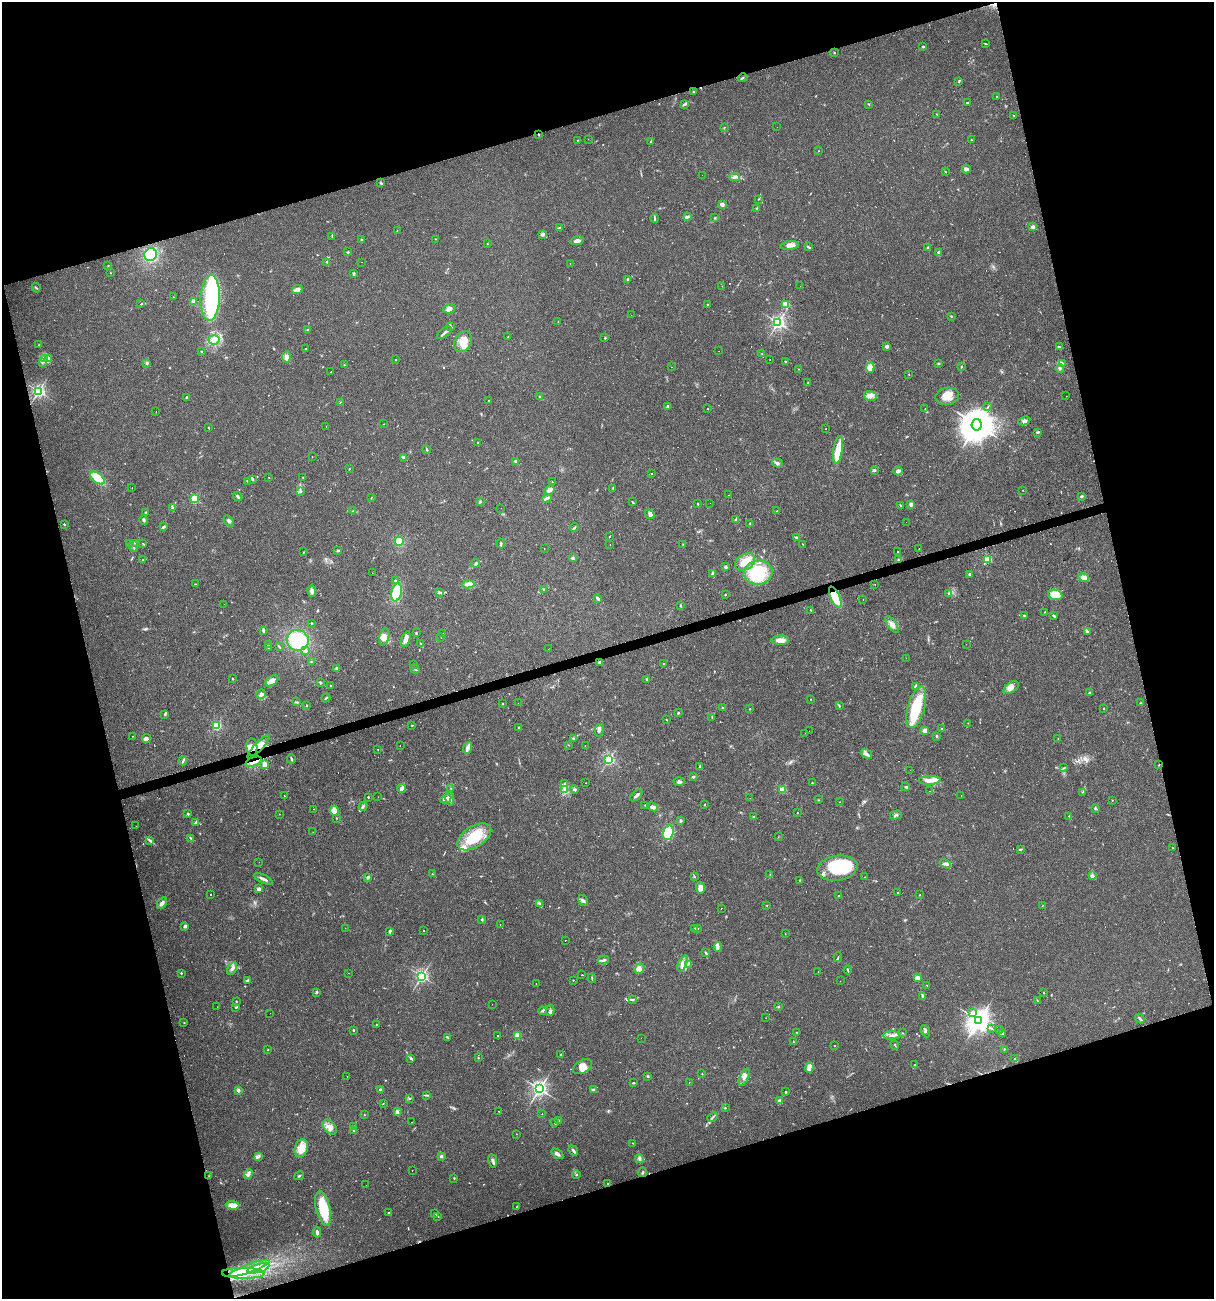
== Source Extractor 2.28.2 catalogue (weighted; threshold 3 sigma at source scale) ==
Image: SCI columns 46-4893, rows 1-5186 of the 4989 x 5186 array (HDU 1 of 3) = the unmasked area's bounding box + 8 px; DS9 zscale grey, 4 x 4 block average (1 PNG px = mean of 4 x 4 image px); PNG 1216 x 1301 px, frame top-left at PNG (2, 2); each listed source drawn as its Kron ellipse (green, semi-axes under 4 px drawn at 4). Shown black and unused: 34% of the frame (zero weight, under 3 of 4 exposures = <1% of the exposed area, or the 3 px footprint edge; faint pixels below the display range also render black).
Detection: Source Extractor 2.28.2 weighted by HDU 2 'WHT'. Background 0.0332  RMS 0.0037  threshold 0.0168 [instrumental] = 3 sigma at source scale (4.5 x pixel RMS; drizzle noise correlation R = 1.50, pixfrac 1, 0.0396/0.0396 arcsec/px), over >= 5 px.
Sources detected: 847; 6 too faint to see at this stretch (4 x 4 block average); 8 inside a brighter object's white glare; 118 cosmic-ray / hot-pixel residue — neither listed nor drawn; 16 coinciding with a brighter row at this scale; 44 inside a brighter listed object's ellipse — not listed separately; of the other 655, all 500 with FLUX_AUTO >= 0.743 (the completeness limit of this list) listed and drawn (155 fainter detections not listed), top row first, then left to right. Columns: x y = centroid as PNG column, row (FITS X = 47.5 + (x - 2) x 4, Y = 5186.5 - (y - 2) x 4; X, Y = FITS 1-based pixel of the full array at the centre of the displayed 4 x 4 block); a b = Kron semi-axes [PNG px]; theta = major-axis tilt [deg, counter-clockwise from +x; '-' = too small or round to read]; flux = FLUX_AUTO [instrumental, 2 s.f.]
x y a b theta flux
986 44 3 2 - 1.6
923 46 2 2 - 7.3
835 53 2 2 - 1.1
742 78 4 2 - 2.6
959 81 4 2 - 2.4
693 92 2 2 - 9.2
997 96 2 2 - 1.4
968 102 4 2 - 1.6
684 104 4 2 - 3.3
868 104 2 2 - 0.87
937 114 2 2 - 3.3
1013 116 3 2 - 1.1
724 127 2 2 - 0.83
777 127 2 2 - 1
538 134 2 2 - 1.2
588 139 2 2 - 0.77
577 140 2 2 - 1
971 140 2 2 - 0.88
651 142 2 2 - 1.6
819 151 2 2 - 0.98
966 169 4 2 - 9.9
945 172 2 2 - 0.95
702 175 2 2 - 6
735 177 5 3 - 6
381 183 3 2 - 3.3
758 199 2 2 - 1.4
722 204 2 2 - 37
757 208 2 2 - 2.5
687 216 2 2 - 1.4
654 218 4 2 - 2.4
714 218 3 2 - 1.8
560 227 3 2 - 2.1
1033 227 2 2 - 33
397 230 2 2 - 0.75
542 234 3 2 - 1.7
332 236 2 2 - 0.86
361 239 3 2 - 1.3
435 239 2 2 - 0.79
577 241 7 3 13 8.2
487 244 2 2 - 1
790 245 9 4 6 11
808 247 4 2 - 2.7
928 248 2 2 - 1.6
348 252 3 2 - 2.2
939 252 2 2 - 5.4
151 255 6 6 - 100
327 262 2 2 - 1.2
362 262 2 2 - 6.6
570 264 2 2 - 1.5
108 266 2 2 - 0.82
110 273 2 2 - 1
354 274 4 2 - 2.9
627 279 2 2 - 2.6
722 286 2 2 - 2.9
800 286 2 2 - 1
36 288 5 2 - 2
297 290 5 3 - 12
173 297 2 2 - 1.1
210 298 23 9 88 200
193 301 3 2 - 11
141 304 2 2 - 1.2
786 304 2 2 - 110
708 305 2 2 - 1.6
449 309 6 4 14 11
631 315 2 2 - 3.2
951 316 2 2 - 4.6
558 322 2 2 - 1.6
778 323 2 2 - 650
450 326 3 2 - 2.1
307 330 2 2 - 4.6
444 333 8 2 38 5.4
508 337 2 2 - 1.2
605 338 3 2 - 2.2
214 340 5 4 - 11
463 342 11 8 60 27
39 345 2 2 - 0.95
887 346 3 2 - 5.8
1060 347 2 2 - 1.5
306 349 2 2 - 4.4
719 351 2 2 - 0.75
201 352 2 2 - 2.6
762 354 2 2 - 1
286 357 6 4 81 9.2
44 359 4 2 - 4.1
49 359 3 2 - 3.5
770 359 2 2 - 1.1
396 360 2 2 - 2
785 361 3 2 - 1.5
42 362 2 2 - 2.4
147 363 3 2 - 2
939 363 2 2 - 2.6
1062 364 4 2 - 3.2
345 365 3 2 - 1.2
961 366 3 2 - 1.7
671 367 2 2 - 1.5
870 367 5 3 - 31
1060 368 4 3 - 3.8
798 369 2 2 - 0.87
331 372 2 2 - 5.5
909 374 2 2 - 0.87
807 383 2 2 - 0.92
38 391 2 2 - 600
870 396 6 5 - 11
947 396 12 8 10 25
1066 396 2 2 - 2.3
187 397 3 2 - 3.5
540 397 2 2 - 3.6
489 400 2 2 - 0.88
340 402 2 2 - 0.93
668 406 2 2 - 7.7
988 407 2 2 - 0.78
708 409 2 2 - 2.4
925 409 2 2 - 1.9
156 412 2 2 - 1.8
1024 421 6 3 26 6.4
384 424 2 2 - 0.84
977 425 5 5 - 6400
326 426 2 2 - 2.5
208 427 2 2 - 1.5
826 428 2 2 - 1.5
1037 432 3 2 - 2.2
477 443 2 2 - 1.1
427 450 4 2 - 2.4
838 450 14 4 82 42
312 457 2 2 - 20
404 458 4 2 - 6.5
516 461 3 3 - 2.8
777 463 5 3 - 4.6
349 469 2 2 - 1.2
874 470 2 2 - 8.7
898 471 5 3 - 8.8
651 473 2 2 - 0.82
303 477 2 2 - 1
97 478 8 5 -38 46
269 478 2 2 - 0.8
252 479 3 2 - 5.8
247 481 2 2 - 1.2
552 482 2 2 - 1.3
132 488 2 2 - 1.3
613 488 3 2 - 1.4
549 490 5 3 - 12
1023 490 2 2 - 1.1
300 492 4 2 - 2.8
729 495 2 2 - 1.1
1081 496 3 2 - 3.7
238 497 5 3 - 4
371 498 2 2 - 0.94
547 498 5 3 - 4.4
194 499 2 2 - 170
480 502 2 2 - 0.97
632 502 3 2 - 1.8
710 503 2 2 - 1.1
698 504 2 2 - 1.9
911 505 3 3 - 7
900 506 2 2 - 1.4
172 507 3 2 - 2.1
501 508 2 2 - 1.7
353 511 2 2 - 1
777 511 3 2 - 1.9
146 512 2 2 - 1.5
650 514 5 4 - 6.8
144 520 4 3 - 3.6
736 520 2 2 - 13
229 521 6 2 -56 4.7
906 522 2 2 - 1.2
750 523 2 2 - 1.1
64 524 2 2 - 4.9
163 527 4 2 - 3.5
574 528 4 2 - 3.5
609 536 3 2 - 0.92
796 537 3 2 - 2
399 541 4 4 - 37
129 543 2 2 - 0.99
143 543 2 2 - 1.2
501 543 5 2 - 2.9
136 544 3 2 - 1.9
802 544 2 2 - 0.98
610 545 2 2 - 0.79
683 545 3 2 - 1.2
133 546 5 2 - 3.9
544 548 2 2 - 17
919 549 2 2 - 0.77
338 551 3 2 - 3.1
304 552 2 2 - 1
897 552 2 2 - 12
573 558 4 2 - 2.8
988 559 2 2 - 140
142 560 2 2 - 0.84
898 560 3 2 - 1.8
745 562 11 7 31 28
475 563 4 2 - 3
725 567 4 3 - 2.9
372 573 2 2 - 2.8
712 573 3 2 - 5.7
758 573 14 12 10 100
970 574 2 2 - 9.3
1084 577 5 3 - 18
396 581 2 2 - 7.1
195 584 2 2 - 0.88
468 584 6 4 8 11
875 584 2 2 - 2
544 589 2 2 - 1.1
312 591 6 3 -76 7.3
397 592 9 5 78 78
440 592 4 2 - 3.8
948 594 2 2 - 1.7
725 595 2 2 - 4
1055 595 7 5 -12 16
835 597 11 4 -65 54
597 598 3 2 - 4.2
863 599 2 2 - 7.9
224 604 2 2 - 2.1
680 605 2 2 - 0.82
811 610 2 2 - 2.1
1044 612 2 2 - 1
1024 615 2 2 - 8.1
1054 616 3 2 - 4.4
311 623 2 2 - 0.86
892 625 9 3 -53 11
263 631 4 2 - 3.9
1087 632 3 3 - 3.1
416 633 4 2 - 2.9
443 633 2 2 - 9
384 637 9 5 78 16
441 638 2 2 - 2.2
406 639 8 3 73 18
298 640 11 10 - 110
780 640 9 4 2 16
421 643 2 2 - 1.1
268 644 3 2 - 1.7
966 644 2 2 - 1.8
279 647 3 2 - 1.6
268 648 2 2 - 1.6
548 649 2 2 - 1.7
305 650 2 2 - 12
906 658 2 2 - 6.1
311 662 2 2 - 1.5
599 662 2 2 - 10
663 664 2 2 - 2.6
414 665 2 2 - 0.96
336 668 3 2 - 4.4
415 669 5 2 - 3.1
232 679 2 2 - 4.9
647 679 3 2 - 2.7
272 681 7 4 36 15
320 683 3 2 - 1.8
331 685 2 2 - 0.8
916 686 3 2 - 2.3
1011 688 8 5 32 12
1090 693 4 2 - 4.1
261 694 5 4 - 7.2
326 698 4 2 - 2
810 699 2 2 - 0.75
297 702 3 2 - 2
518 703 2 2 - 0.75
1141 703 2 2 - 1.2
503 704 2 2 - 2.6
307 705 3 2 - 1.3
839 706 2 2 - 1.1
916 707 21 8 75 85
722 708 2 2 - 2
1104 708 2 2 - 2.9
750 709 2 2 - 2
678 713 2 2 - 2.1
165 715 2 2 - 1.1
712 717 2 2 - 1
667 720 3 2 - 1.2
968 723 2 2 - 1
217 725 2 2 - 240
412 725 3 2 - 1.4
519 728 2 2 - 2.1
942 729 2 2 - 2.3
599 730 6 3 78 4.9
809 731 2 2 - 3.7
925 731 2 2 - 44
805 733 2 2 - 0.86
132 736 2 2 - 0.98
937 736 2 2 - 3.1
146 738 5 3 - 4.7
1058 738 2 2 - 0.86
573 739 2 2 - 3.1
400 745 2 2 - 4
569 745 2 2 - 0.87
585 746 2 2 - 13
252 747 9 5 -85 14
258 747 15 4 47 24
468 748 6 2 69 16
378 749 2 2 - 0.87
867 754 6 3 -36 6.9
291 759 4 2 - 2.8
609 760 2 2 - 400
183 761 4 2 - 3
253 762 9 2 20 8.1
264 764 4 3 - 18
1159 765 2 2 - 2.3
699 767 3 2 - 2.7
1064 768 3 2 - 1.8
910 770 2 2 - 0.94
693 777 3 2 - 3
929 780 11 4 2 15
679 782 5 3 - 5.9
565 783 3 2 - 2.3
586 783 2 2 - 1.1
812 783 2 2 - 1.3
906 787 4 2 - 2.2
402 788 4 3 - 8.7
451 788 2 2 - 1
565 789 4 2 - 4
575 789 4 3 - 3.5
783 789 2 2 - 87
930 791 2 2 - 1
1082 792 2 2 - 0.77
636 795 7 2 43 6.3
284 796 2 2 - 0.92
961 796 2 2 - 3.6
368 797 2 2 - 4.9
378 797 2 2 - 0.85
750 798 2 2 - 1.2
446 799 6 3 26 6.2
450 799 7 3 -80 12
819 800 2 2 - 1.1
1113 800 2 2 - 0.99
840 802 2 2 - 1.1
645 805 2 2 - 0.91
704 805 2 2 - 1.5
363 806 5 2 - 3.9
653 807 6 4 -26 6
1095 808 2 2 - 13
314 809 2 2 - 4.7
334 811 5 4 - 34
797 813 2 2 - 2.3
188 814 2 2 - 7.3
279 814 2 2 - 6.4
896 815 6 2 15 3.6
1069 816 2 2 - 0.97
754 817 2 2 - 14
337 818 2 2 - 1.1
681 820 3 2 - 2.5
196 822 2 2 - 3.2
136 826 2 2 - 1.7
313 832 2 2 - 1.1
668 833 7 5 71 100
474 837 19 10 32 81
778 837 2 2 - 0.75
191 838 4 2 - 2.4
149 840 3 3 - 3.2
1173 848 2 2 - 0.94
1020 849 3 2 - 2.4
259 862 2 2 - 1
945 864 6 3 -31 5.3
837 868 20 12 9 160
432 874 2 2 - 0.81
770 875 2 2 - 1.2
1092 876 3 2 - 8
368 877 4 3 - 3.6
695 877 2 2 - 1
865 877 2 2 - 0.87
263 879 10 2 -25 7.5
799 881 3 2 - 1.7
700 888 5 4 - 15
259 889 2 2 - 28
897 892 2 2 - 1.5
210 895 2 2 - 4.1
920 895 2 2 - 0.81
838 896 2 2 - 3.2
583 900 6 2 -57 4
162 903 6 3 56 8.8
540 903 2 2 - 1.3
766 905 2 2 - 1.1
1042 906 3 2 - 0.82
721 908 2 2 - 6.2
482 919 3 2 - 2.2
500 924 2 2 - 1.4
185 926 4 3 - 4.3
345 928 2 2 - 1.6
697 928 3 2 - 1.1
695 929 3 2 - 1.8
424 930 2 2 - 7.5
389 932 3 2 - 2.8
785 934 2 2 - 0.77
565 940 2 2 - 2
718 947 5 3 - 5.5
706 953 4 2 - 2.9
838 957 5 2 - 1.6
603 960 5 2 - 4.8
682 963 9 4 64 11
688 964 2 2 - 2.3
232 968 6 3 61 8.3
639 969 5 4 - 7.9
848 970 4 2 - 2.3
818 971 2 2 - 1.7
181 973 2 2 - 4.2
348 973 2 2 - 5.2
582 975 2 2 - 1.4
422 976 2 2 - 540
592 978 5 2 - 1.9
917 978 2 2 - 50
573 980 2 2 - 2.3
247 981 4 2 - 4.1
840 981 2 2 - 6.5
536 983 2 2 - 8.6
927 985 2 2 - 1
316 992 3 2 - 4.1
1043 993 2 2 - 1.8
923 997 2 2 - 0.94
632 1000 4 2 - 2.3
1037 1000 4 2 - 1.4
236 1002 3 2 - 1.6
492 1004 2 2 - 1.2
217 1007 2 2 - 0.81
236 1007 3 2 - 2.2
778 1007 2 2 - 1.8
542 1011 4 2 - 2.9
550 1011 5 2 - 4.7
972 1012 3 2 - 3.4
270 1013 2 2 - 1.1
766 1018 2 2 - 1.5
1140 1018 5 2 - 3.9
979 1020 4 3 - 1900
184 1022 2 2 - 1.1
376 1025 2 2 - 0.99
992 1029 2 2 - 1.2
353 1030 2 2 - 5
1000 1030 2 2 - 1.1
925 1031 6 3 -66 4
797 1032 2 2 - 1.5
902 1033 2 2 - 0.8
1003 1033 2 2 - 1.8
498 1036 2 2 - 1.5
518 1036 2 2 - 73
892 1036 8 2 1 6.6
447 1037 2 2 - 1.7
641 1038 2 2 - 1.1
793 1042 2 2 - 0.87
895 1045 4 2 - 1.7
835 1046 2 2 - 2.6
1004 1049 2 2 - 1.2
268 1050 2 2 - 2.5
561 1055 3 2 - 1.4
411 1058 3 2 - 2.5
478 1058 2 2 - 1.7
1015 1059 3 2 - 2.8
915 1065 2 2 - 1.1
583 1067 10 6 31 18
809 1067 5 3 - 22
702 1074 2 2 - 2.4
347 1076 2 2 - 0.88
648 1076 3 2 - 2.9
744 1077 9 3 67 8.3
689 1082 2 2 - 4
633 1083 2 2 - 3.4
539 1089 2 2 - 900
238 1090 2 2 - 24
380 1090 2 2 - 32
594 1090 2 2 - 22
785 1092 2 2 - 6.3
426 1095 4 2 - 2.4
409 1099 2 2 - 1.5
780 1101 2 2 - 33
383 1103 2 2 - 0.78
725 1108 2 2 - 2.1
499 1111 2 2 - 0.84
397 1112 4 2 - 9.8
542 1114 2 2 - 1
364 1115 2 2 - 1.1
712 1117 6 2 40 3.7
559 1120 3 2 - 1.3
412 1122 2 2 - 1.8
555 1123 2 2 - 5.9
354 1126 2 2 - 0.91
330 1127 8 5 -49 14
354 1130 2 2 - 3
516 1134 2 2 - 0.76
633 1143 2 2 - 0.87
301 1148 9 6 74 21
573 1151 5 2 - 5.8
557 1154 7 3 -33 6
258 1156 4 2 - 7
441 1156 2 2 - 19
639 1159 4 3 - 4.5
493 1161 7 2 -81 4.5
412 1170 2 2 - 2.2
643 1172 5 2 - 2.3
248 1174 5 3 - 5.6
576 1175 4 2 - 1.6
209 1176 3 2 - 0.74
299 1176 5 2 - 2.3
454 1178 2 2 - 1.6
608 1183 2 2 - 0.93
366 1185 2 2 - 1.1
233 1205 7 3 -3 19
517 1206 3 2 - 1.3
323 1209 17 7 -76 82
389 1213 2 2 - 2.5
434 1213 2 2 - 1.1
438 1216 2 2 - 1.1
317 1232 5 2 - 5.8
250 1268 21 2 20 18
258 1268 11 2 16 9.6
243 1273 21 5 -1 43
Overlapping masked pixels (flux is a lower limit): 5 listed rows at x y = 538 134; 835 597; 258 747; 253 762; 1159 765
Diffuse or blended objects may show on this block-average render without a row.